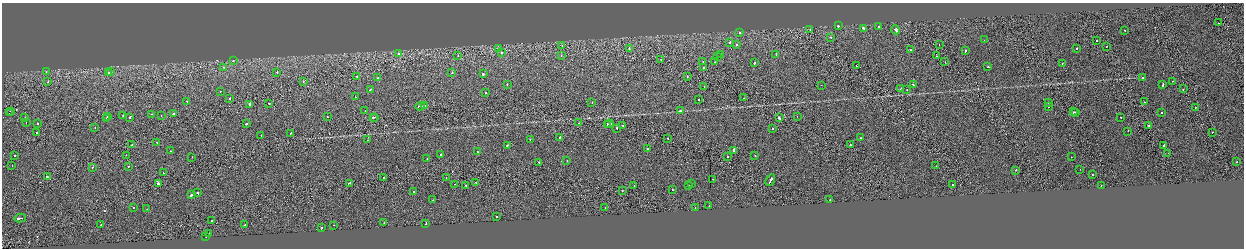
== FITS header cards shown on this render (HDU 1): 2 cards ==
NAXIS1  =                 2484
NAXIS2  =                  492

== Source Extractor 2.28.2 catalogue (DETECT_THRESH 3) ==
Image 2484 x 492 px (HDU 1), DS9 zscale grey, zoomed out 1/2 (1 PNG px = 2 x 2 image px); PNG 1246 x 250 px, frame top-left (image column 1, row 491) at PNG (2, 3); each listed source drawn as its Kron ellipse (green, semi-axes under 4 px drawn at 4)
Background -1.97e-04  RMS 0.063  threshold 0.19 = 3 sigma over >= 5 px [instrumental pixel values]
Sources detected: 203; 16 cannot appear on this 1/2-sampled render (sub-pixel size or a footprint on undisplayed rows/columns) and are neither listed nor drawn; the other 187 listed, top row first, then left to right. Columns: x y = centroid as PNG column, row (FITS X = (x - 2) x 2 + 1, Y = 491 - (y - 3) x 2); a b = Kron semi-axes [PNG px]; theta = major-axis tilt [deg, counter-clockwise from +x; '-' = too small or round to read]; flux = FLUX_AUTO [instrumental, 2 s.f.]
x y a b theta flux
1218 23 2 1 - 23
838 26 2 2 - 120
879 27 2 2 - 31
863 28 3 2 - 96
810 30 2 2 - 19
896 30 4 2 - 270
1125 30 2 2 - 20
740 33 2 2 - 42
831 37 2 2 - 44
984 40 2 1 - 44
1097 41 2 2 - 56
729 42 2 2 - 100
939 44 2 1 - 22
736 45 2 2 - 46
562 46 3 2 - 11
1107 46 2 1 - 19
498 48 2 2 - 47
629 48 2 2 - 59
1077 48 2 2 - 22
911 49 2 1 - 32
965 51 3 2 - 74
501 53 2 2 - 63
399 54 2 2 - 18
721 54 2 1 - 36
776 55 2 2 - 28
458 56 2 1 - 31
561 56 2 2 - 28
717 56 2 2 - 42
937 56 2 2 - 69
661 59 2 1 - 29
233 60 2 2 - 34
703 61 2 2 - 16
715 62 2 1 - 21
945 62 2 1 - 29
755 63 2 2 - 89
1062 63 2 2 - 25
856 66 2 1 - 36
224 67 2 2 - 25
704 67 2 1 - 220
988 67 2 2 - 59
46 72 2 2 - 46
111 72 2 1 - 25
277 72 2 2 - 42
108 73 2 2 - 120
452 73 2 2 - 50
483 74 2 2 - 300
357 76 2 2 - 52
687 76 2 2 - 56
1143 77 2 2 - 36
378 78 2 2 - 40
1172 81 2 1 - 17
48 82 2 1 - 51
303 82 2 1 - 35
507 84 2 2 - 86
913 84 4 2 - 270
1163 84 3 2 - 110
821 85 2 2 - 23
704 86 2 1 - 33
901 88 3 2 - 60
907 89 2 1 - 23
1183 89 2 1 - 140
370 90 2 2 - 110
220 91 2 1 - 50
486 93 2 2 - 45
355 97 2 2 - 20
230 98 2 2 - 81
744 98 2 1 - 23
699 99 2 2 - 64
187 102 2 2 - 68
592 102 2 2 - 41
1049 102 2 2 - 63
1144 102 2 1 - 18
269 103 2 2 - 56
250 104 2 2 - 77
420 106 4 2 - 170
424 106 3 2 - 150
1048 107 2 1 - 28
1195 107 2 1 - 32
365 110 2 1 - 36
11 111 2 2 - 230
680 111 2 2 - 220
1073 112 2 1 - 61
1076 112 2 1 - 100
9 113 2 1 - 96
173 113 2 2 - 160
1162 113 2 1 - 28
152 114 2 2 - 45
123 116 2 2 - 86
161 116 2 1 - 19
797 116 2 1 - 13
107 117 2 2 - 17
130 117 3 2 - 71
327 117 2 2 - 19
373 117 2 2 - 98
375 117 2 1 - 67
1121 117 2 2 - 42
25 118 2 2 - 230
106 118 2 1 - 36
779 118 2 2 - 130
26 122 2 1 - 18
579 123 2 2 - 43
37 124 2 2 - 58
246 124 2 2 - 130
607 124 2 1 - 180
609 124 5 2 - 210
623 125 2 1 - 150
1148 126 2 2 - 270
95 127 2 2 - 40
617 128 3 1 - 82
773 129 2 2 - 31
1128 131 2 1 - 26
36 132 2 2 - 46
1212 132 2 1 - 40
290 133 3 2 - 56
261 135 2 1 - 21
560 137 3 2 - 110
667 138 2 2 - 50
860 138 2 2 - 29
530 139 2 2 - 31
368 140 2 1 - 21
157 142 2 1 - 34
132 145 2 1 - 25
850 145 2 2 - 74
1164 145 3 2 - 160
507 146 2 2 - 69
648 149 2 2 - 38
733 150 4 2 - 580
171 151 2 2 - 18
477 152 2 1 - 28
1168 153 2 2 - 42
441 154 2 1 - 21
14 155 2 2 - 40
126 155 2 1 - 23
755 155 2 2 - 36
727 156 2 2 - 320
192 157 2 2 - 31
1071 157 2 2 - 20
427 159 2 2 - 59
567 160 2 1 - 30
539 162 2 2 - 56
1237 162 2 1 - 110
12 165 2 1 - 40
129 166 2 2 - 30
936 166 2 2 - 30
92 168 2 2 - 49
1080 169 2 1 - 17
1016 170 2 2 - 73
163 173 2 1 - 33
1092 174 2 2 - 340
47 177 2 2 - 130
384 177 2 2 - 64
446 178 2 1 - 36
712 179 2 1 - 31
770 180 6 2 61 230
476 182 2 2 - 25
349 183 3 2 - 160
158 184 3 2 - 220
454 184 2 1 - 26
692 184 2 1 - 17
466 185 2 2 - 70
688 185 2 1 - 45
953 185 2 2 - 69
1101 185 2 2 - 19
634 186 2 2 - 62
672 190 2 2 - 29
413 191 2 2 - 37
622 191 2 2 - 35
198 193 3 2 - 83
192 194 4 2 - 160
433 200 2 2 - 19
830 200 3 2 - 72
709 206 2 2 - 27
133 207 2 1 - 72
605 208 2 2 - 29
695 208 2 1 - 21
147 209 2 2 - 23
497 217 2 2 - 35
20 218 6 2 11 220
212 221 2 2 - 280
384 223 2 1 - 14
426 223 3 2 - 96
101 225 2 2 - 76
245 225 2 2 - 65
334 225 2 1 - 14
321 228 2 2 - 67
209 233 2 2 - 45
206 236 2 1 - 37
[16 sub-pixel or undisplayed-footprint detections neither listed nor drawn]